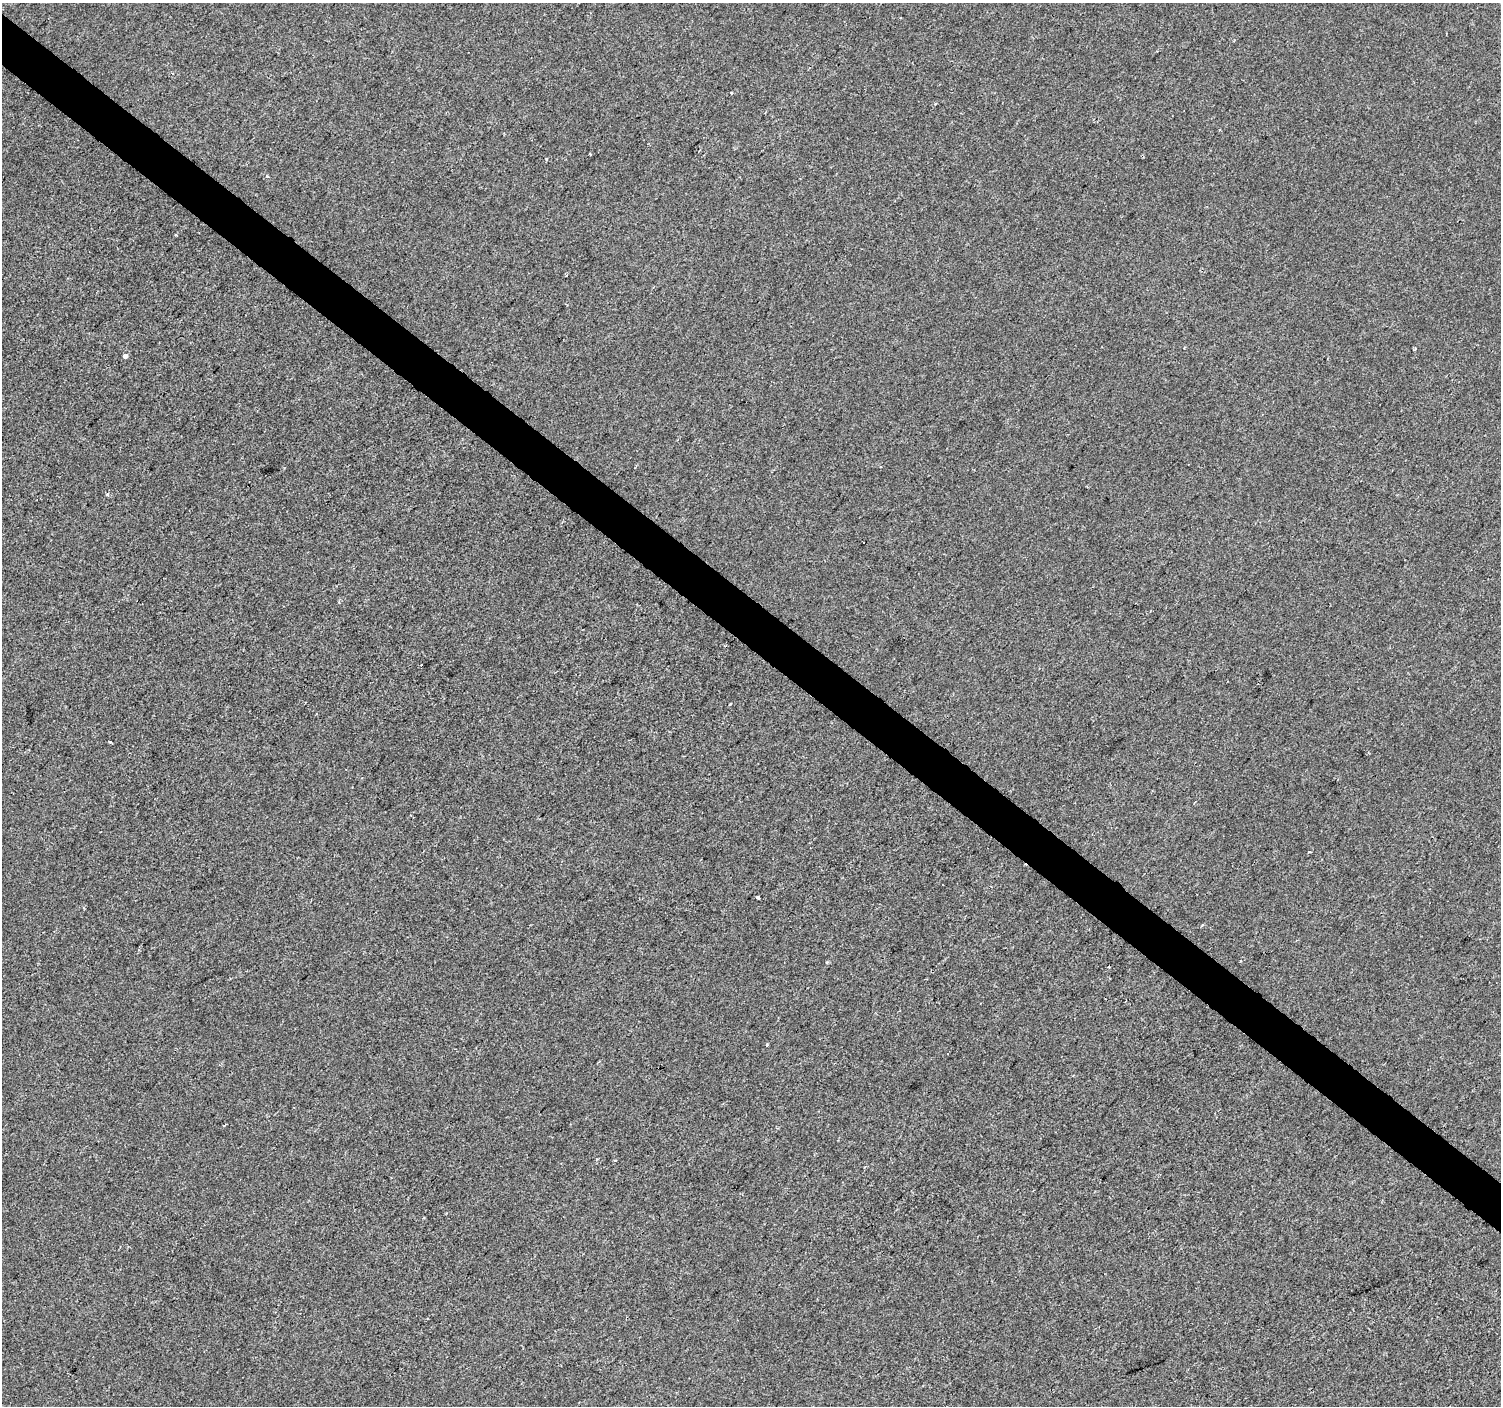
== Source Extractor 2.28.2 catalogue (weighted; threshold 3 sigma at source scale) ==
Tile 11 of 4 x 4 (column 3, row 3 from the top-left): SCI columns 3005-4503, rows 1643-3046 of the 6003 x 6025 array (HDU 1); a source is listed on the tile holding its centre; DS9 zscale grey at full resolution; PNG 1503 x 1408 px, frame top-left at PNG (2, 3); no overlay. Shown black and unused: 4% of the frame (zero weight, under 2 of 3 exposures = <1% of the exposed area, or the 3 px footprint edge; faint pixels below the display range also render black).
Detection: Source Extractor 2.28.2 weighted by HDU 2 'WHT'; one run over the whole footprint, this tile lists its part. Background -2.46e-04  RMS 0.0042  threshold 0.0187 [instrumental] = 3 sigma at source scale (4.5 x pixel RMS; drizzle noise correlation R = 1.50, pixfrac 1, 0.0396/0.0396 arcsec/px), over >= 5 px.
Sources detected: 11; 3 cosmic-ray / hot-pixel residue — not listed; the other 8 listed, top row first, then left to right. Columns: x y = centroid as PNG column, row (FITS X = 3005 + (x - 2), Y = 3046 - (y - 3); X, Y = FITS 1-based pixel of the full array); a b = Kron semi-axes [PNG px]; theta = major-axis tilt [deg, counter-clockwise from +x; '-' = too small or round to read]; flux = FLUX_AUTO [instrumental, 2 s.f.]
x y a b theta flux
547 159 4 3 - 0.35
267 176 5 4 - 0.63
125 356 3 3 - 13
421 665 3 3 - 1.4
730 704 3 2 - 0.71
110 742 3 3 - 1.5
758 898 4 3 - 1.1
224 1125 4 2 - 0.4